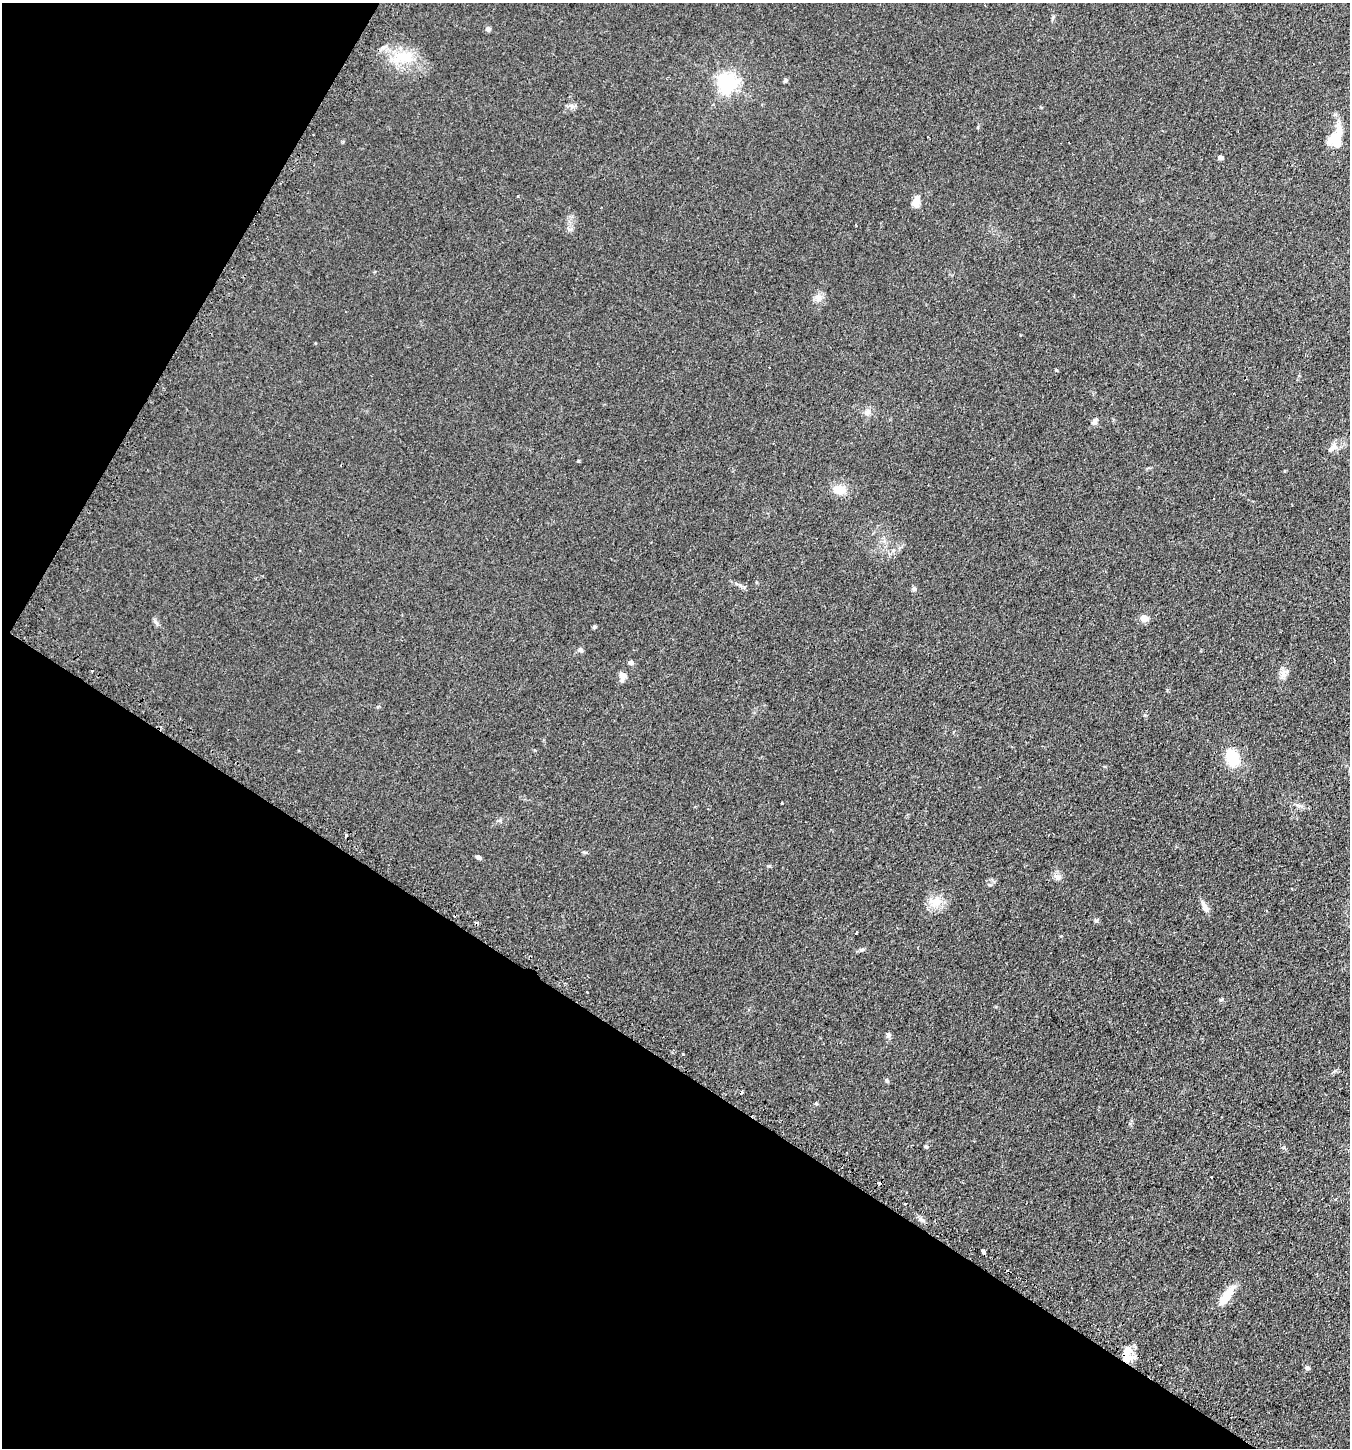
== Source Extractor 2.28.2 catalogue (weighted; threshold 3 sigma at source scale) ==
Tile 9 of 4 x 4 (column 1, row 3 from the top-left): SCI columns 180-1527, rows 1491-2936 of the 5889 x 5876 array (HDU 1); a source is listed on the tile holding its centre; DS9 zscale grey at full resolution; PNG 1352 x 1450 px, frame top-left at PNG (2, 3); no overlay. Shown black and unused: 33% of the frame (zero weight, under 2 of 3 exposures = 4% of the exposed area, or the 3 px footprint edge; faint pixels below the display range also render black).
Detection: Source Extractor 2.28.2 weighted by HDU 2 'WHT'; one run over the whole footprint, this tile lists its part. Background 0.104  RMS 0.0075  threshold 0.0337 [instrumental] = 3 sigma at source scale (4.5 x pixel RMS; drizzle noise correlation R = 1.50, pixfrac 1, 0.05/0.05 arcsec/px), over >= 5 px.
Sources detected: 49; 9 cosmic-ray / hot-pixel residue — not listed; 1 inside a brighter listed object's ellipse — not listed separately; the other 39 listed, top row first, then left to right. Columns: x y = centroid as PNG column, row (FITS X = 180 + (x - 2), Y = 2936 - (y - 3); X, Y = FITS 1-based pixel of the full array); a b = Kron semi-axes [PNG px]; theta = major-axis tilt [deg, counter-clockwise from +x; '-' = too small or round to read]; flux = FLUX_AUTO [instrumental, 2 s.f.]
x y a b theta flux
488 29 5 5 - 2.3
403 57 34 17 4 23
785 81 5 5 - 1.4
727 83 7 7 - 370
313 135 3 2 - 0.8
1336 138 28 14 76 19
1221 157 5 4 - 2.8
916 201 14 8 79 6.1
818 298 11 10 - 4.3
1056 370 5 4 - 0.65
867 412 11 8 46 3.5
1094 422 9 6 56 2.6
1334 447 11 9 43 4.5
578 461 4 3 - 0.71
839 490 14 10 -4 11
914 589 6 6 - 1.6
1144 618 5 5 - 12
156 622 10 3 -50 1.4
595 626 4 4 - 1.2
581 650 7 6 - 1.6
631 662 5 5 - 2.6
1283 673 13 7 -84 3.8
622 676 9 7 85 5
1232 758 19 13 -70 22
782 803 3 3 - 1.1
585 852 8 3 -5 0.9
479 858 7 5 -43 1.5
936 902 16 13 53 9.8
1204 906 16 6 -66 4.1
1096 920 6 5 - 1.2
856 933 3 2 - 0.64
1221 1000 6 4 29 0.95
888 1035 8 6 89 1.9
887 1080 7 4 -63 1.1
926 1146 6 4 -27 1.1
984 1252 4 3 - 16
1226 1295 30 9 55 12
1125 1355 21 12 -34 11
1307 1368 6 5 - 1.8
Overlapping masked pixels (flux is a lower limit): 1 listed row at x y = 1125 1355
Unlisted compact peaks at least as high as the median listed source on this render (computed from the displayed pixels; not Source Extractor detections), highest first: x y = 1057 876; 861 950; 769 866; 816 1103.